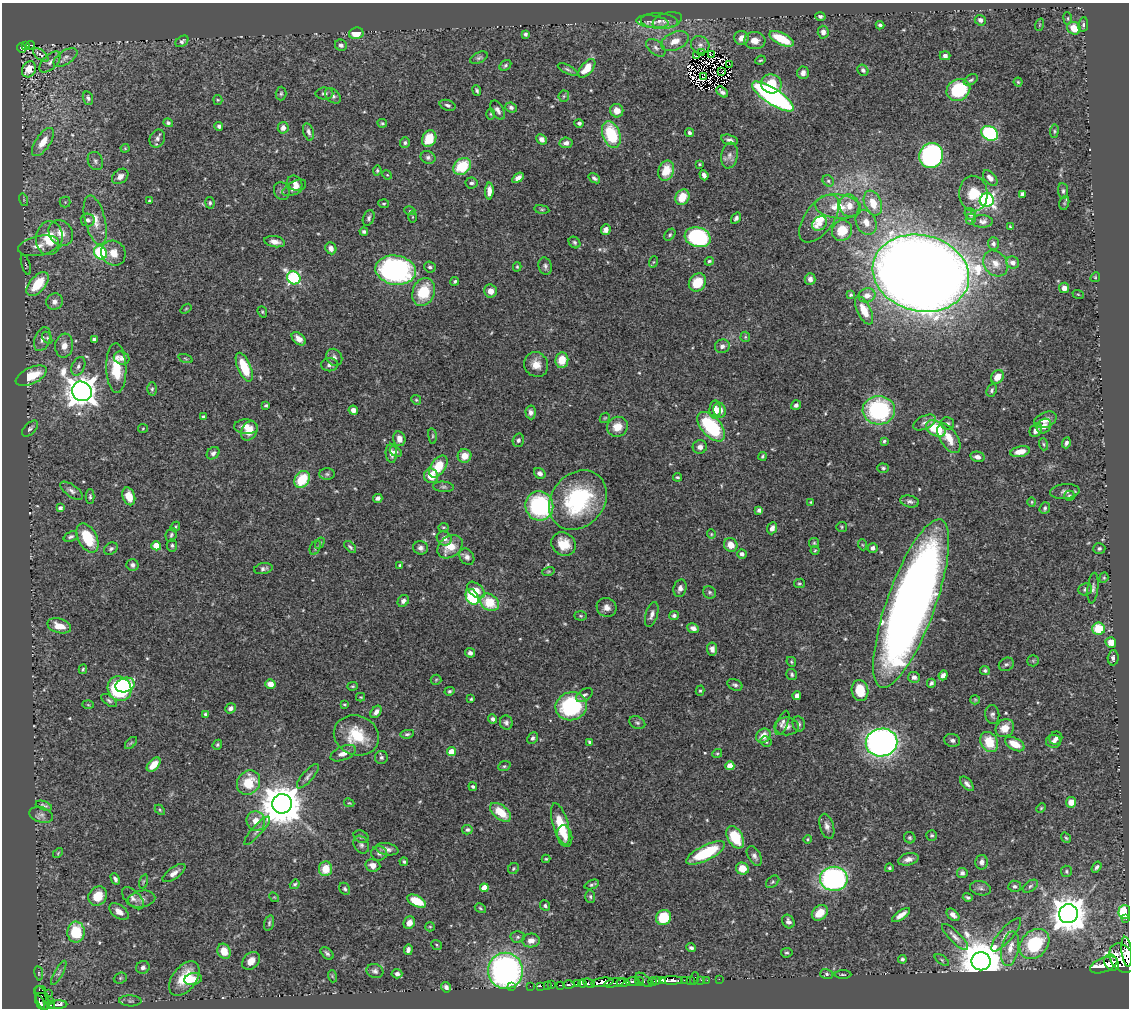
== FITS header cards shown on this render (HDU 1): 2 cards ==
NAXIS1  =                 1127
NAXIS2  =                 1006

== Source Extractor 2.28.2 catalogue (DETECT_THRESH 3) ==
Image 1127 x 1006 px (HDU 1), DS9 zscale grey, 1 PNG px = 1 image px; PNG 1131 x 1010 px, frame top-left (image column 1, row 1006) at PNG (2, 3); each listed source drawn as its Kron ellipse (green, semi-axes under 4 px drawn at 4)
Background 0.886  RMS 0.016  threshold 0.0471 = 3 sigma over >= 5 px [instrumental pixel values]
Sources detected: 559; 6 with non-positive FLUX_AUTO (blend fragments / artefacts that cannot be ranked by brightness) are neither listed nor drawn; of the other 553, the 500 brightest by FLUX_AUTO listed and drawn (53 fainter detections omitted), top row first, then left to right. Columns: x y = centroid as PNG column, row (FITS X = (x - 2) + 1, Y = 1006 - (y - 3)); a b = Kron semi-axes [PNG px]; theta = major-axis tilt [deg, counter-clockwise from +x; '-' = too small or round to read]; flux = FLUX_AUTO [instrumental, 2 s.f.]
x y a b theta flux
820 16 5 4 - 2.2
1068 18 6 3 -83 1.2
980 20 6 5 - 3.7
659 21 18 8 -3 8.5
667 21 15 8 15 6.1
652 22 16 6 -6 7.8
880 25 4 4 - 2.5
1039 25 6 4 71 1.3
1083 25 7 5 81 2.3
1074 28 7 6 - 18
823 32 6 5 - 5.6
356 33 7 5 9 15
525 34 4 4 - 2.5
741 38 7 7 - 8
781 39 13 6 -26 40
182 41 7 5 36 2.4
675 41 15 8 24 13
755 41 10 8 -6 11
25 45 4 3 - 35
30 45 4 3 - 14
341 45 6 5 - 2.8
700 45 9 8 - 6.3
21 48 5 4 - 94
656 48 11 7 -41 4.4
702 52 3 2 - 1.3
711 54 3 2 - 1.9
41 55 9 4 -40 7.2
696 56 3 2 - 68
945 56 5 4 - 3.8
65 57 13 7 34 5.5
479 58 9 5 24 2.4
760 60 5 3 - 1.4
50 62 13 7 45 5.4
729 64 2 2 - 1700
505 65 6 4 40 2.2
587 68 11 6 50 19
29 69 8 6 63 13
568 69 11 4 -27 2.2
863 70 6 5 - 2.7
721 72 2 2 - 1.1
803 73 6 5 - 4.9
703 76 3 2 - 2
971 80 8 5 29 2.2
1018 82 4 4 - 1.3
771 84 10 9 - 25
958 90 12 10 32 62
477 91 5 3 - 2.1
722 92 6 4 -41 3.3
281 94 7 5 87 1.8
324 94 9 6 0 2.9
333 96 9 6 -45 4
564 96 5 5 - 1.7
773 97 24 8 -33 310
88 98 7 5 -72 2.8
218 100 5 4 - 1.1
448 105 8 5 -19 3
511 107 6 5 - 3.5
498 110 10 6 -59 3.9
617 111 7 6 - 8.8
491 114 5 3 - 1.2
168 123 5 4 - 2.3
382 123 5 3 - 1.6
579 123 5 4 - 2.7
219 126 4 3 - 2.3
283 128 6 5 - 5.7
1054 131 7 3 83 1.5
308 132 9 5 -72 3.8
690 133 4 3 - 2.4
990 133 9 7 -31 110
611 134 14 8 -71 55
157 139 9 7 66 4.2
429 139 8 7 - 24
542 139 5 4 - 4.4
730 140 8 5 -15 3.6
43 142 16 7 56 15
405 143 5 5 - 2.2
566 143 6 5 - 4
125 148 4 4 - 1.1
729 155 13 8 79 6
931 155 12 11 - 210
428 157 7 6 - 3
95 161 9 7 -66 3.5
699 164 3 3 - 1.1
462 166 9 7 39 39
377 171 5 4 - 1.5
666 171 10 7 69 22
387 175 5 4 - 1.2
704 175 5 4 - 4.3
120 176 9 6 39 5.6
518 178 6 4 35 5.1
594 178 6 4 -37 2.4
990 178 9 5 -48 5.9
828 181 6 5 - 2.2
295 183 8 7 - 5
471 183 6 5 - 2.6
294 188 13 6 28 6.7
282 191 9 7 -68 3.5
489 191 8 4 88 7.6
1063 191 8 5 -84 2.5
973 194 18 14 -86 22
1022 194 4 4 - 4.2
682 197 8 6 60 23
24 200 6 4 -72 1.6
987 200 7 6 - 260
149 201 4 2 - 1.2
65 202 5 5 - 1.4
210 203 6 4 -81 1.9
873 203 13 8 -69 19
1064 203 7 4 73 1.4
384 204 5 3 - 1.3
849 206 11 10 - 12
838 207 23 12 -6 27
542 209 7 4 -8 1.4
410 211 5 3 - 1.1
970 214 6 5 - 2.3
413 217 5 3 - 1.2
369 218 8 5 68 2.9
736 218 6 4 56 2.5
819 219 27 14 54 27
971 219 5 5 - 2.6
88 220 7 6 - 3.8
95 220 25 10 -76 16
982 221 10 6 -2 4.3
866 222 13 10 -63 11
819 223 8 6 46 4.7
1010 227 4 3 - 1.1
606 230 5 4 - 5.5
842 230 10 10 - 26
364 231 4 3 - 2.5
61 233 13 11 -53 14
670 235 7 5 51 1.9
698 237 13 9 -16 150
49 238 17 13 85 35
275 242 10 5 -11 6.9
575 242 6 5 - 2.1
993 244 6 5 - 3.2
39 246 21 9 12 13
331 248 6 5 - 5.4
100 252 7 6 - 90
113 253 13 11 -47 13
709 261 4 3 - 1.8
653 262 6 3 70 1.1
995 263 14 11 -52 11
1013 263 6 6 - 5.5
26 265 10 4 -72 1.6
545 266 9 6 -74 3.2
430 267 6 5 - 2.5
517 267 4 4 - 1.3
396 270 20 14 -10 260
921 273 49 38 -13 3000
1095 277 5 4 - 1.3
294 278 7 6 - 150
810 279 6 5 - 4.9
455 281 4 4 - 1.8
697 282 9 8 - 26
38 284 14 7 49 41
1064 288 5 5 - 6.7
490 291 6 6 - 7.2
424 292 14 11 68 37
1078 294 6 3 -19 1.1
851 295 4 3 - 1.5
867 295 8 7 - 7.3
55 302 8 8 - 6.6
186 309 6 3 37 1.1
864 311 15 7 -64 18
262 312 6 4 -69 1.5
745 337 5 5 - 1.4
47 338 6 4 -60 1.8
42 339 12 7 69 6.4
94 339 4 3 - 3.3
299 339 8 5 -40 7.8
64 346 12 9 83 9.5
722 346 7 6 - 4.2
334 357 9 7 -52 4.2
122 358 8 6 -19 3.8
185 358 7 3 -19 1.5
562 360 8 6 82 17
536 364 13 11 -54 12
330 365 8 6 -1 4.1
78 366 10 6 66 4.5
244 367 15 6 -67 33
116 368 25 10 -88 34
31 376 17 8 25 36
997 377 7 6 - 14
152 389 6 4 88 1.7
992 390 7 5 66 2.4
82 391 10 9 - 1700
416 400 5 4 - 1.4
266 405 3 3 - 2.1
796 405 5 4 - 3.3
353 410 5 4 - 5.8
715 410 9 5 -90 10
720 410 7 6 - 9.8
879 410 16 14 -4 140
531 412 7 5 -85 4.3
203 417 4 3 - 2.2
605 418 6 4 43 1.3
1045 420 12 7 24 7.6
924 423 12 6 27 4.6
948 423 6 6 - 2.4
1044 426 8 6 45 6.3
246 427 12 7 -3 9.1
617 427 10 10 - 14
711 427 18 10 -48 81
143 428 5 4 - 1.2
936 428 10 7 -30 47
30 429 10 5 45 2.7
1036 430 7 5 52 5.9
249 431 10 7 63 16
432 436 8 4 -82 1.7
949 438 17 8 -58 17
399 439 7 6 - 6.9
518 440 7 5 73 2.7
884 441 4 4 - 1.8
1066 443 5 4 - 2.9
1043 444 6 4 -74 1.5
700 447 7 6 - 5.4
396 452 6 4 -37 2.6
1020 452 10 5 11 12
213 453 7 5 39 3
391 453 9 5 -88 5.6
465 456 7 6 - 12
762 456 4 3 - 1.9
977 457 7 5 -13 6
438 467 12 7 55 32
883 468 5 4 - 2
540 473 6 5 - 3.9
327 474 8 5 0 2.2
431 476 7 7 - 17
677 477 4 3 - 1.6
302 479 9 7 56 39
443 487 10 5 -4 2.5
71 491 13 6 -35 4.1
1065 491 14 7 6 5.1
129 496 9 6 -72 14
1069 496 5 5 - 1.8
90 497 7 4 -89 1.7
378 498 4 4 - 4
578 500 32 26 50 120
910 501 9 6 -12 3.6
811 502 3 3 - 1.2
1032 502 4 4 - 1.2
539 506 14 14 - 120
60 508 4 4 - 4
1045 508 6 5 - 2
759 510 4 4 - 3.9
175 526 5 3 - 1.4
443 527 5 3 - 1.3
842 527 5 5 - 1.5
772 528 6 5 - 4.9
711 534 5 4 - 1.2
171 535 7 5 68 2.3
71 537 8 5 21 2.5
87 538 16 9 -61 37
444 538 7 7 - 6.3
320 543 6 4 60 1.5
814 543 5 5 - 1.6
564 544 13 11 -36 21
172 545 6 5 - 2.4
731 545 7 6 - 12
863 545 5 3 - 1.2
156 546 5 4 - 23
350 547 7 3 -45 1.9
450 547 14 10 38 22
315 548 7 5 64 1.7
420 548 7 6 - 3.7
873 548 5 4 - 3.4
1099 548 6 5 - 2.8
111 549 7 5 35 2.2
815 550 4 4 - 1.1
742 554 5 4 - 4.2
467 557 9 7 -58 4.3
132 565 6 6 - 3.1
400 565 4 3 - 1.4
263 569 9 5 12 3.4
548 572 6 4 17 1.4
1104 578 5 4 - 1.4
799 583 5 4 - 1.5
680 588 9 6 74 5
1093 588 15 5 84 3.7
1085 589 7 6 - 2.9
476 590 10 6 -42 10
709 592 6 6 - 2.3
472 597 8 6 -63 79
403 601 6 5 - 3.8
489 602 10 8 -37 32
911 603 89 24 70 1300
607 607 10 9 - 7
652 614 13 6 73 5.5
581 616 6 4 -2 1.6
674 616 5 4 - 2.8
59 626 12 7 -16 15
693 628 6 5 - 5.2
1098 629 6 6 - 33
1111 642 5 5 - 12
712 649 6 5 - 4.8
470 653 5 4 - 4.2
1113 658 7 5 87 3.4
1033 661 6 5 - 1.5
791 662 5 4 - 1.5
1006 664 8 6 30 2.5
83 669 5 3 - 1.7
985 671 5 4 - 1.9
792 674 6 5 - 2.1
943 675 5 4 - 5.1
914 677 6 5 - 4.6
436 680 5 5 - 1.4
931 683 4 3 - 2.3
270 684 5 4 - 10
125 685 10 7 18 49
735 685 8 5 -24 2.9
353 686 5 4 - 1.3
119 689 13 11 -53 110
860 690 10 8 -80 25
449 691 5 4 - 1.7
700 691 5 4 - 1.5
584 695 9 5 33 3
797 696 4 4 - 4.6
361 697 4 4 - 1.1
471 699 3 3 - 1.1
975 700 5 5 - 1.3
109 701 9 4 -37 2.4
88 705 6 4 -2 1.2
344 705 4 3 - 1.3
571 706 16 14 17 100
231 708 5 4 - 3.8
376 712 7 4 53 4.1
205 714 3 3 - 1.4
992 715 9 7 -83 3.3
493 719 4 3 - 2.9
506 722 7 6 - 3
637 723 8 6 -25 2.8
782 723 13 5 68 4.3
799 724 8 6 -78 2.9
787 726 12 9 1 5.9
1005 728 10 8 41 13
407 734 7 4 8 2.1
356 735 23 19 -21 42
763 736 8 6 40 11
532 738 6 4 63 2.6
1056 738 7 6 - 3.9
952 740 8 6 -14 3.5
766 741 6 5 - 2.2
1053 741 7 6 - 3.6
590 742 4 3 - 1.9
882 742 16 14 10 590
989 742 10 8 -60 27
131 743 7 4 45 1.7
1015 744 10 6 -28 17
217 745 5 4 - 1.8
451 752 4 4 - 17
343 753 13 7 23 8.1
717 753 5 4 - 1.4
381 757 6 6 - 2.8
154 765 8 5 46 15
504 766 6 4 21 1.7
730 766 4 4 - 19
308 776 15 5 49 4
248 783 13 11 54 33
967 784 9 5 -47 3.7
473 787 4 3 - 2.1
1071 802 5 5 - 11
349 803 5 4 - 1.1
282 804 10 9 - 3800
44 806 8 4 -20 2.4
1041 808 5 4 - 1.2
160 810 6 3 -46 1.3
501 812 12 7 -39 25
41 815 12 7 -15 4.9
256 821 10 9 - 13
560 824 21 7 -74 33
827 826 13 7 -73 5.5
467 830 5 5 - 2.3
257 831 18 5 48 4.8
932 835 5 5 - 1.8
565 836 11 7 -77 7.7
361 837 8 5 -27 2.3
735 837 12 7 -61 42
910 838 6 5 - 1.8
1066 838 5 3 - 1.4
807 839 4 4 - 1.3
361 845 9 7 -59 3.4
387 849 11 6 -11 5.1
58 853 6 3 47 1.2
379 853 8 7 - 3.3
705 853 21 7 26 65
754 856 11 6 -60 4.1
546 859 4 4 - 1.4
908 859 10 6 14 6
404 862 4 4 - 1.7
982 862 7 6 - 4.7
373 865 7 6 - 7.3
1097 867 6 4 56 2.4
742 868 6 6 - 15
889 868 4 4 - 2
326 869 7 6 - 20
513 869 6 5 - 1.5
1066 871 6 5 - 1.9
174 873 13 6 36 6.2
962 873 5 5 - 3.1
115 879 6 4 -62 2.9
834 879 14 12 -2 310
143 881 7 3 71 1.5
773 882 7 5 40 2
295 884 5 4 - 1.8
592 884 7 4 22 2.2
1015 886 6 5 - 2.6
1030 886 8 5 37 2.3
484 888 4 4 - 20
981 888 10 7 -13 3.9
345 889 6 5 - 2.2
98 896 10 8 51 20
274 897 5 4 - 1.2
590 897 6 5 - 2.1
968 897 5 3 - 2.2
133 898 14 7 -46 5.6
142 899 14 8 11 5.9
417 901 10 5 -26 31
545 906 5 4 - 2.3
480 908 6 4 -31 1.6
119 912 11 6 -37 7.5
1124 912 7 6 - 55
820 913 9 6 42 19
1068 914 9 9 - 2300
901 915 10 4 34 7
953 915 7 5 -42 5.2
663 917 8 7 - 38
1126 919 2 2 - 9.5
788 921 7 6 - 3.7
269 923 8 4 76 2
409 923 6 5 - 7.2
430 927 5 4 - 1.3
76 932 10 8 89 44
1006 935 21 6 49 8.8
518 937 7 5 1 2.2
955 937 17 5 -45 5.8
531 941 9 7 3 7.3
1034 944 17 13 47 75
437 945 6 4 -39 1.5
691 948 5 4 - 2.5
1010 949 17 8 79 12
408 950 5 4 - 3.9
224 951 8 6 -65 16
1127 952 15 5 -83 900
327 953 7 5 -43 2.6
787 953 6 4 9 1.7
1122 958 16 11 -56 2900
902 959 4 4 - 1.8
942 960 8 4 -36 1.5
251 961 10 7 47 9.4
981 961 9 9 - 4900
1111 963 9 6 -53 1300
1104 965 14 7 23 1600
143 967 7 6 - 4
375 971 8 7 - 3.3
505 971 18 17 - 300
39 973 7 3 -81 1.1
59 973 14 4 61 3.2
397 974 5 4 - 3.5
827 974 6 5 - 2
843 975 8 3 0 1.7
332 976 6 4 -72 1.1
120 978 7 5 22 2.1
695 978 6 2 72 31
184 979 20 12 53 35
193 979 9 6 10 11
719 979 2 2 - 11
644 980 10 5 -38 220
662 980 4 3 - 72
671 980 11 4 0 1100
685 980 3 2 - 29
690 980 2 2 - 14
701 980 2 2 - 13
707 980 2 2 - 11
640 981 4 3 - 44
653 981 4 3 - 300
657 981 4 3 - 190
602 982 11 4 6 1500
632 982 7 3 3 420
583 983 4 3 - 260
589 983 6 3 -26 450
614 983 11 4 14 350
623 983 6 3 3 350
577 984 3 3 - 100
547 985 2 2 - 8.6
551 985 3 3 - 45
561 985 4 2 - 71
569 985 5 3 - 180
530 986 2 2 - 5.1
541 986 3 2 - 11
446 987 5 4 - 3.5
512 987 2 2 - 8.9
40 990 5 4 - 33
48 993 2 2 - 13
42 998 12 6 -68 290
49 1001 3 2 - 33
130 1001 11 5 -2 3.1
40 1003 7 4 -69 370
51 1005 3 3 - 97
58 1005 9 3 3 140
At the frame edge (FLAGS 8, measured only in part): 1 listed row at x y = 1127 952
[53 fainter detections neither listed nor drawn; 6 non-positive-flux detections neither listed nor drawn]